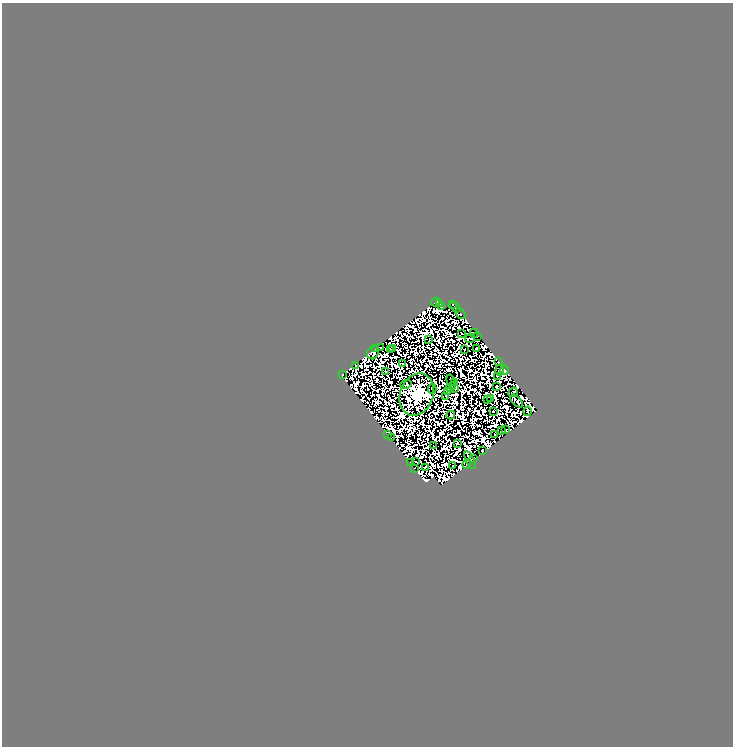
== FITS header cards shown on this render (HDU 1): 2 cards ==
NAXIS1  =                  731
NAXIS2  =                  744

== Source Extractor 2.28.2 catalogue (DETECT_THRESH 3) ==
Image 731 x 744 px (HDU 1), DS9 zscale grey, 1 PNG px = 1 image px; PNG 735 x 748 px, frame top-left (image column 1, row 744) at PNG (2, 3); each listed source drawn as its Kron ellipse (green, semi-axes under 4 px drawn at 4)
Background 0.105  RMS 2.9e-05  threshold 8.68e-05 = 3 sigma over >= 5 px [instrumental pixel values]
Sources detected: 132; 73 with non-positive FLUX_AUTO (blend fragments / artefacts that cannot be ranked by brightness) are neither listed nor drawn; the other 59 listed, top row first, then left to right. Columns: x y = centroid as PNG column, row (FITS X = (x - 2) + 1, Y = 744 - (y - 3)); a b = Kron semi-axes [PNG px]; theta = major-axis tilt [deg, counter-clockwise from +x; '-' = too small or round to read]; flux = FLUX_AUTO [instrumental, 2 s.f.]
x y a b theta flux
436 302 4 3 - 1.4
439 304 2 2 - 0.61
453 304 3 2 - 2.4
442 307 3 2 - 2.7
455 307 6 2 -51 0.47
461 314 6 3 -49 0.52
461 333 2 2 - 1.5
474 333 4 2 - 0.83
477 336 2 2 - 0.57
470 338 5 2 - 2.4
429 340 3 2 - 0.86
380 347 3 2 - 2.7
393 348 3 2 - 2.5
477 348 3 3 - 0.23
375 349 3 2 - 0.82
464 349 2 2 - 0.093
391 350 3 2 - 1.1
373 353 6 5 - 4.9
499 362 2 2 - 2.7
403 363 3 2 - 0.46
355 365 3 2 - 3.6
500 370 5 3 - 4.4
505 370 4 3 - 1.4
386 371 3 2 - 0.38
342 374 3 3 - 1.8
497 376 3 2 - 3.1
451 382 7 2 -73 0.69
454 382 2 2 - 1.7
406 384 6 2 17 0.18
496 386 3 3 - 0.83
451 387 5 2 - 0.25
432 389 5 2 - 1.4
454 389 3 3 - 1.2
447 391 2 2 - 0.46
513 392 5 3 - 2.1
417 394 22 16 69 1800
446 396 2 2 - 1.2
491 398 3 2 - 1.7
487 400 2 2 - 0.6
517 401 8 4 -46 8.7
493 411 2 2 - 0.45
528 411 4 2 - 0.43
451 415 4 3 - 0.99
506 429 2 2 - 0.48
501 431 3 2 - 0.13
495 434 3 2 - 1.6
388 435 3 2 - 1.5
391 438 3 2 - 0.73
457 443 3 3 - 0.92
433 446 2 2 - 0.79
482 451 3 2 - 0.28
474 458 4 3 - 3.9
470 460 9 2 -63 0.47
410 462 3 2 - 2.2
416 462 2 2 - 1.4
467 464 5 3 - 0.29
453 466 3 2 - 2.5
425 467 3 2 - 1.3
414 468 2 2 - 1.5
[73 non-positive-flux detections neither listed nor drawn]